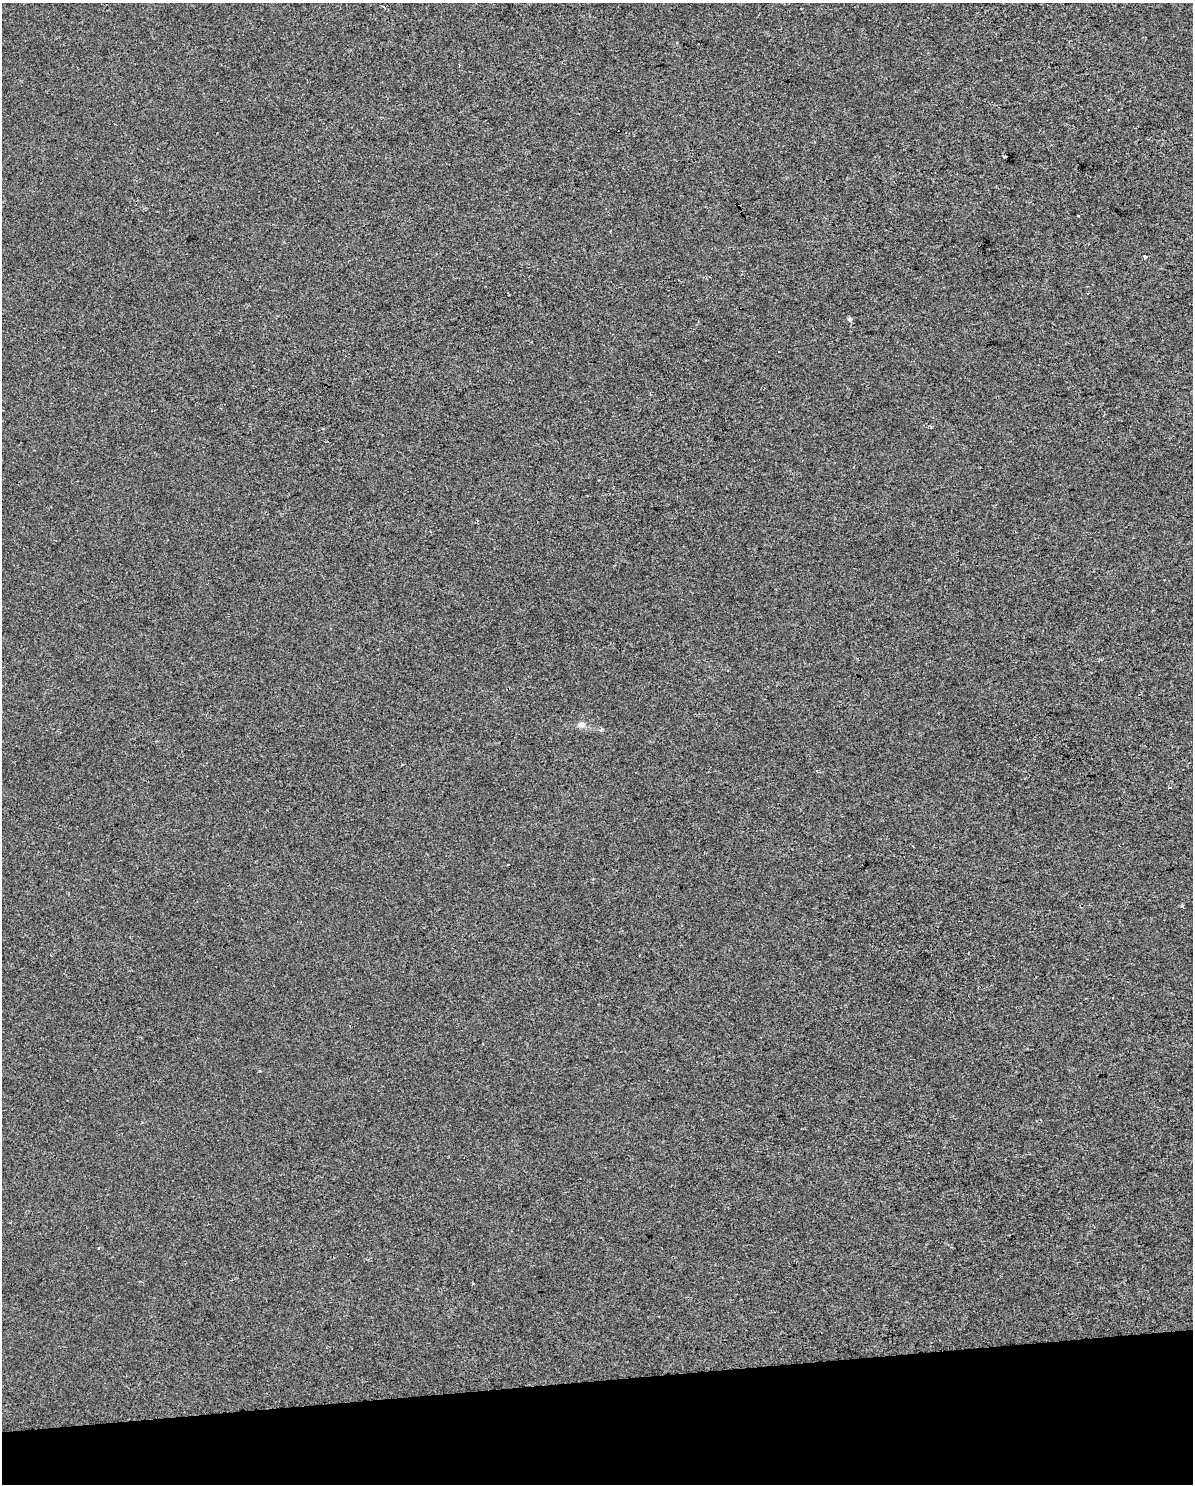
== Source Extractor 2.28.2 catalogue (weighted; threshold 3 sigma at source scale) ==
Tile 10 of 4 x 3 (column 2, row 3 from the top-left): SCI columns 1192-2382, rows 64-1545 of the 4764 x 4529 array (HDU 1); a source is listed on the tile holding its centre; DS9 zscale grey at full resolution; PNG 1195 x 1486 px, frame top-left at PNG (2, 3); no overlay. Shown black and unused: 7% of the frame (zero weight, under 2 of 3 exposures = <1% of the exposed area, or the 3 px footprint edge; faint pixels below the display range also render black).
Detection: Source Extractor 2.28.2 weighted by HDU 2 'WHT'; one run over the whole footprint, this tile lists its part. Background -5.27e-04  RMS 0.0042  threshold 0.0187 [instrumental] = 3 sigma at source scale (4.5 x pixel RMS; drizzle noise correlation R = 1.50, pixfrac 1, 0.0396/0.0396 arcsec/px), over >= 5 px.
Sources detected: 6; all 6 listed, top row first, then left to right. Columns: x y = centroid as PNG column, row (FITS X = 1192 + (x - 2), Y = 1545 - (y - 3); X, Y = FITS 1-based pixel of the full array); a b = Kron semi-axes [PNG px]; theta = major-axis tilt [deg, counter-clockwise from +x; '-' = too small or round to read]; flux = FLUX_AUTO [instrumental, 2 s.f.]
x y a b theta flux
1005 157 3 3 - 2.3
1078 216 3 3 - 0.88
1145 257 3 3 - 1.9
850 319 4 3 - 2.1
581 725 11 7 6 1.8
1182 906 4 4 - 0.53